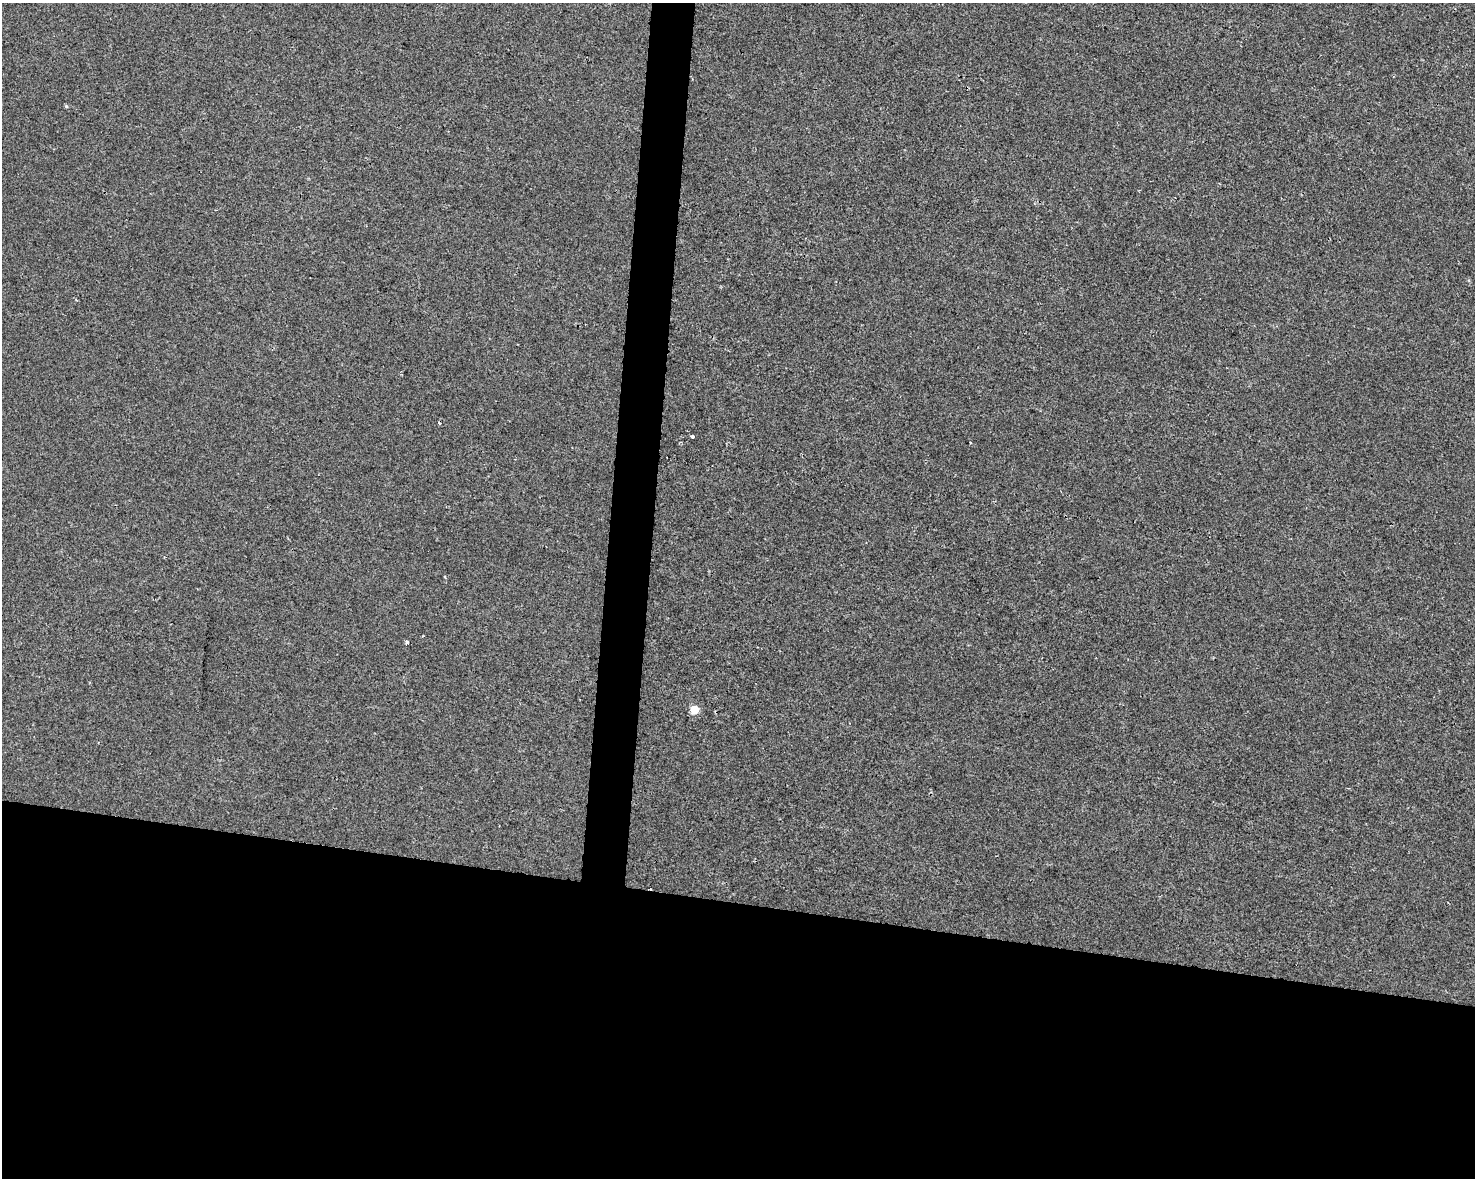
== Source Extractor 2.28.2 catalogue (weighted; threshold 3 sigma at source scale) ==
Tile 11 of 3 x 4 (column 2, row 4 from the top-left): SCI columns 1702-3174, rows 11-1186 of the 4934 x 4714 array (HDU 1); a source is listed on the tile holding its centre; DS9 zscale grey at full resolution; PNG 1477 x 1180 px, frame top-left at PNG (2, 3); no overlay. Shown black and unused: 26% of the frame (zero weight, under 2 of 3 exposures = <1% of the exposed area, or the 3 px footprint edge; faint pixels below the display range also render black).
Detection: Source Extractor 2.28.2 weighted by HDU 2 'WHT'; one run over the whole footprint, this tile lists its part. Background 0.00135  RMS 0.0056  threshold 0.0251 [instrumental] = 3 sigma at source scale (4.5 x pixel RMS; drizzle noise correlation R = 1.50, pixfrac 1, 0.0396/0.0396 arcsec/px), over >= 5 px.
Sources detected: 6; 2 cosmic-ray / hot-pixel residue — not listed; the other 4 listed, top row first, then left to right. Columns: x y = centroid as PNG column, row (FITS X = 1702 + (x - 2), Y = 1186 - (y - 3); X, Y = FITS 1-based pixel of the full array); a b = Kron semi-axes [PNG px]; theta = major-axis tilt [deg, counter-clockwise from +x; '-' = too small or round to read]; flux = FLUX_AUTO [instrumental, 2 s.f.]
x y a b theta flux
66 106 4 3 - 0.74
692 436 4 3 - 2.5
406 642 5 4 - 1.1
694 710 5 5 - 15